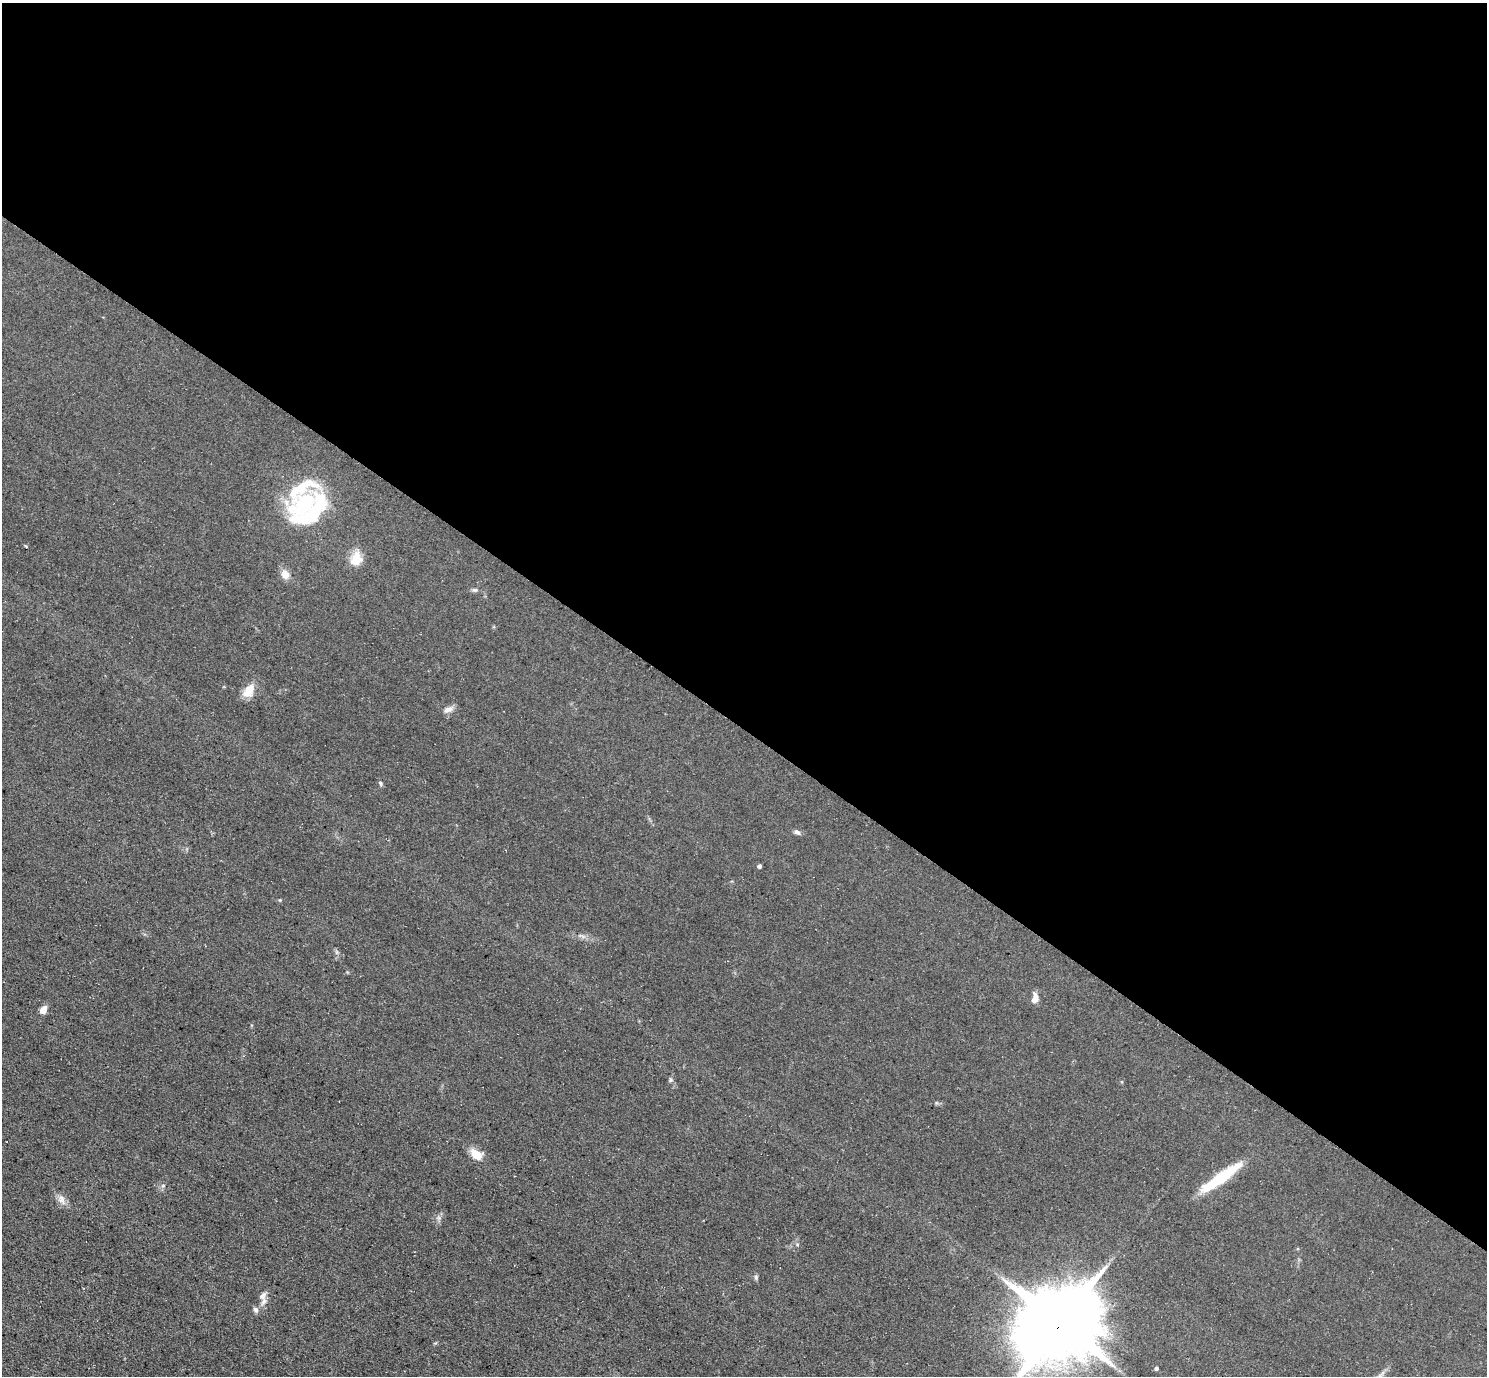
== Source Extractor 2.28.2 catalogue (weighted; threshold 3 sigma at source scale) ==
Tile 3 of 4 x 4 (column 3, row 1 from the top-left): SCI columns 2971-4455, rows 4276-5649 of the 5939 x 5943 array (HDU 1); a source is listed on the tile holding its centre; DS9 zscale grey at full resolution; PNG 1489 x 1378 px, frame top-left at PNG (2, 3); no overlay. Shown black and unused: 53% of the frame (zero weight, under 3 of 5 exposures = <1% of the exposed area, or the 3 px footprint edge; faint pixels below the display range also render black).
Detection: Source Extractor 2.28.2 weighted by HDU 2 'WHT'; one run over the whole footprint, this tile lists its part. Background 0.0727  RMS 0.0089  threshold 0.0403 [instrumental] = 3 sigma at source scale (4.5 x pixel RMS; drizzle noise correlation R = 1.50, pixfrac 1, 0.05/0.05 arcsec/px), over >= 5 px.
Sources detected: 23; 2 inside a brighter listed object's ellipse — not listed separately; the other 21 listed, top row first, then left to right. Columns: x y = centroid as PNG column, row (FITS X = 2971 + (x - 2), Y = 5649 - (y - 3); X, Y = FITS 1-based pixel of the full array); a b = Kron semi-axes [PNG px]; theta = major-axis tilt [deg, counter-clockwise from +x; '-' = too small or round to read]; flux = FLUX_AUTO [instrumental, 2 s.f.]
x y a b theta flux
304 504 36 16 35 68
356 559 19 14 73 12
285 574 11 9 -65 7.7
475 590 7 5 18 1.8
249 690 17 10 54 13
448 709 14 7 14 4.5
380 783 7 4 -59 1.6
797 832 8 5 -26 2.9
759 866 4 4 - 2.5
280 900 4 4 - 0.77
1035 998 12 6 83 6
43 1010 8 6 57 7.3
671 1080 5 5 - 1.4
477 1154 14 9 -34 14
1221 1178 51 10 36 43
62 1200 14 8 -71 5.3
756 1277 7 5 -83 1.6
263 1296 13 8 72 4.9
256 1310 7 6 - 2.9
1060 1323 24 22 46 9500
1156 1368 4 4 - 2.1
Overlapping masked pixels (flux is a lower limit): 1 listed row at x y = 1060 1323
Isophote crosses this tile's border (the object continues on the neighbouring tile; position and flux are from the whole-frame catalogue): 1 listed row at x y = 1060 1323